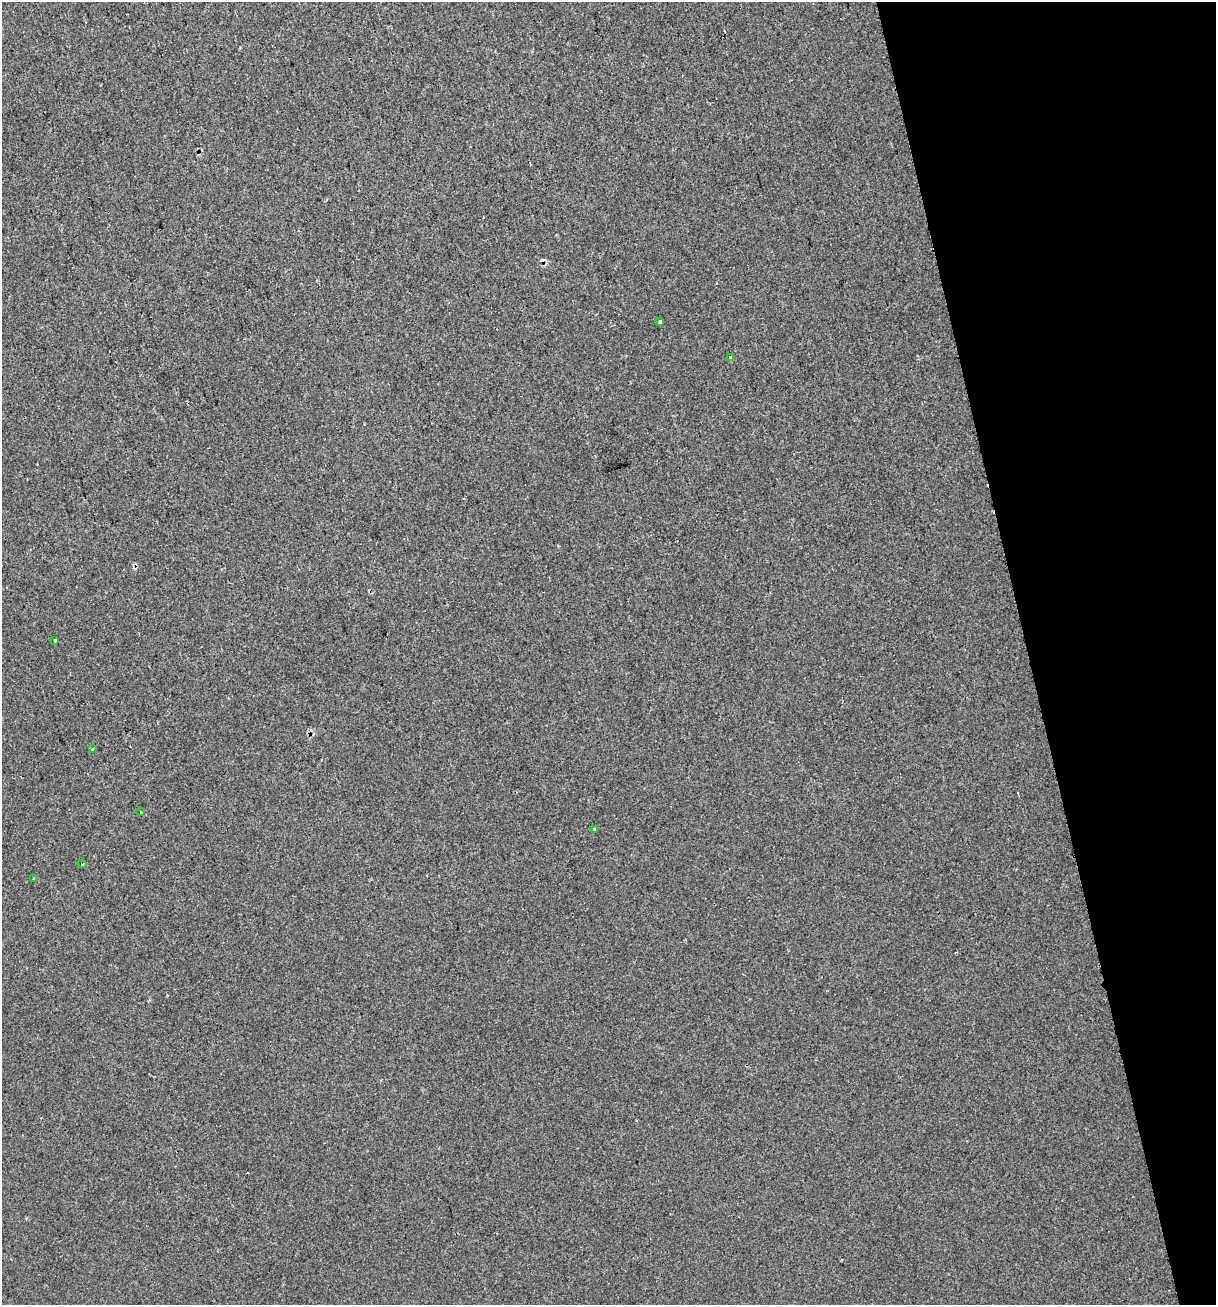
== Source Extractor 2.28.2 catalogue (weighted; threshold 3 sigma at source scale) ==
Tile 12 of 4 x 4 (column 4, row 3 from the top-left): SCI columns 3760-4973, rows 1358-2660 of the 5042 x 5323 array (HDU 1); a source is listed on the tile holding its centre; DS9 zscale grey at full resolution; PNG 1218 x 1307 px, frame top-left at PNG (2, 2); each listed source drawn as its Kron ellipse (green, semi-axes under 4 px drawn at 4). Shown black and unused: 16% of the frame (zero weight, under 2 of 3 exposures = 4% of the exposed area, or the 3 px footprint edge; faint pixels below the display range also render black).
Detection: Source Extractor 2.28.2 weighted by HDU 2 'WHT'; one run over the whole footprint, this tile lists its part. Background 5.83e-04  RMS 0.0032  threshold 0.0145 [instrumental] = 3 sigma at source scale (4.5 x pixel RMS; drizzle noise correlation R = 1.50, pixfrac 1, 0.0396/0.0396 arcsec/px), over >= 5 px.
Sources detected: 9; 1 cosmic-ray / hot-pixel residue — neither listed nor drawn; the other 8 listed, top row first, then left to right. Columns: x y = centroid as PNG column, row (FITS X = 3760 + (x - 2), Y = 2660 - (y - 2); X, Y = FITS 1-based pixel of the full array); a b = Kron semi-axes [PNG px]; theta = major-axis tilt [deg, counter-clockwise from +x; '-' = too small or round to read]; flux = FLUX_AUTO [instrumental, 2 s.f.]
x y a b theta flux
660 322 4 4 - 2.3
730 357 3 3 - 0.57
55 640 4 2 - 0.26
92 749 4 3 - 1.2
141 812 4 3 - 0.26
594 829 2 2 - 0.24
82 864 4 3 - 0.92
34 879 3 3 - 1.7